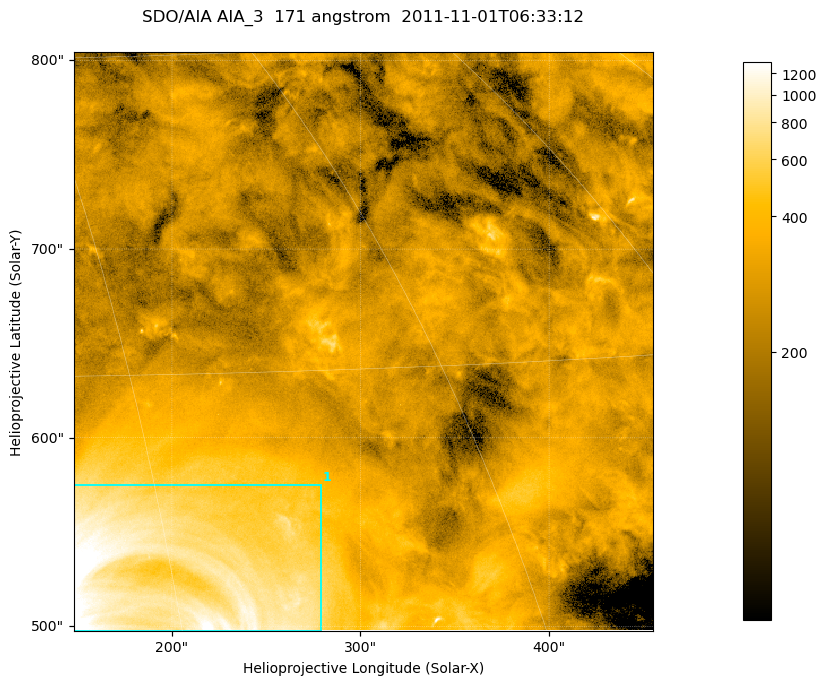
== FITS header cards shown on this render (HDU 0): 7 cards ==
TELESCOP= 'SDO/AIA '
INSTRUME= 'AIA_3   '
WAVELNTH=                  171
WAVEUNIT= 'angstrom'
DATE-OBS= '2011-11-01T06:33:12.35'
CTYPE1  = 'HPLN-TAN'
CTYPE2  = 'HPLT-TAN'

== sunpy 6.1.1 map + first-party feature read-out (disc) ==
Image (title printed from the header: SDO/AIA AIA_3  171 angstrom  2011-11-01T06:33:12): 512 x 512 px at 0.599 arcsec/px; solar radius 967 arcsec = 1612 px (partial field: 3.2% of the solar disc is inside the frame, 100% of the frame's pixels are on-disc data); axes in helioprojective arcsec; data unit not stated in the header (colour bar unlabelled)
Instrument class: DISC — disc imager (sunpy class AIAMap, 171 A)
Bright regions (active regions / flare kernels): reference = the on-disc median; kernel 5 px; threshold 5 sigma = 431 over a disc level ~259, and >= 1.15x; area >= 262 px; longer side >= 6 px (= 3.6 arcsec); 1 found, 1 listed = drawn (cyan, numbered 1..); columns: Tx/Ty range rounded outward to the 2 arcsec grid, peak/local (2 s.f.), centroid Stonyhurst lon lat
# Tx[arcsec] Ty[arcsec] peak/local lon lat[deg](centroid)
1 148..280 498..576 7.6 +15 +37